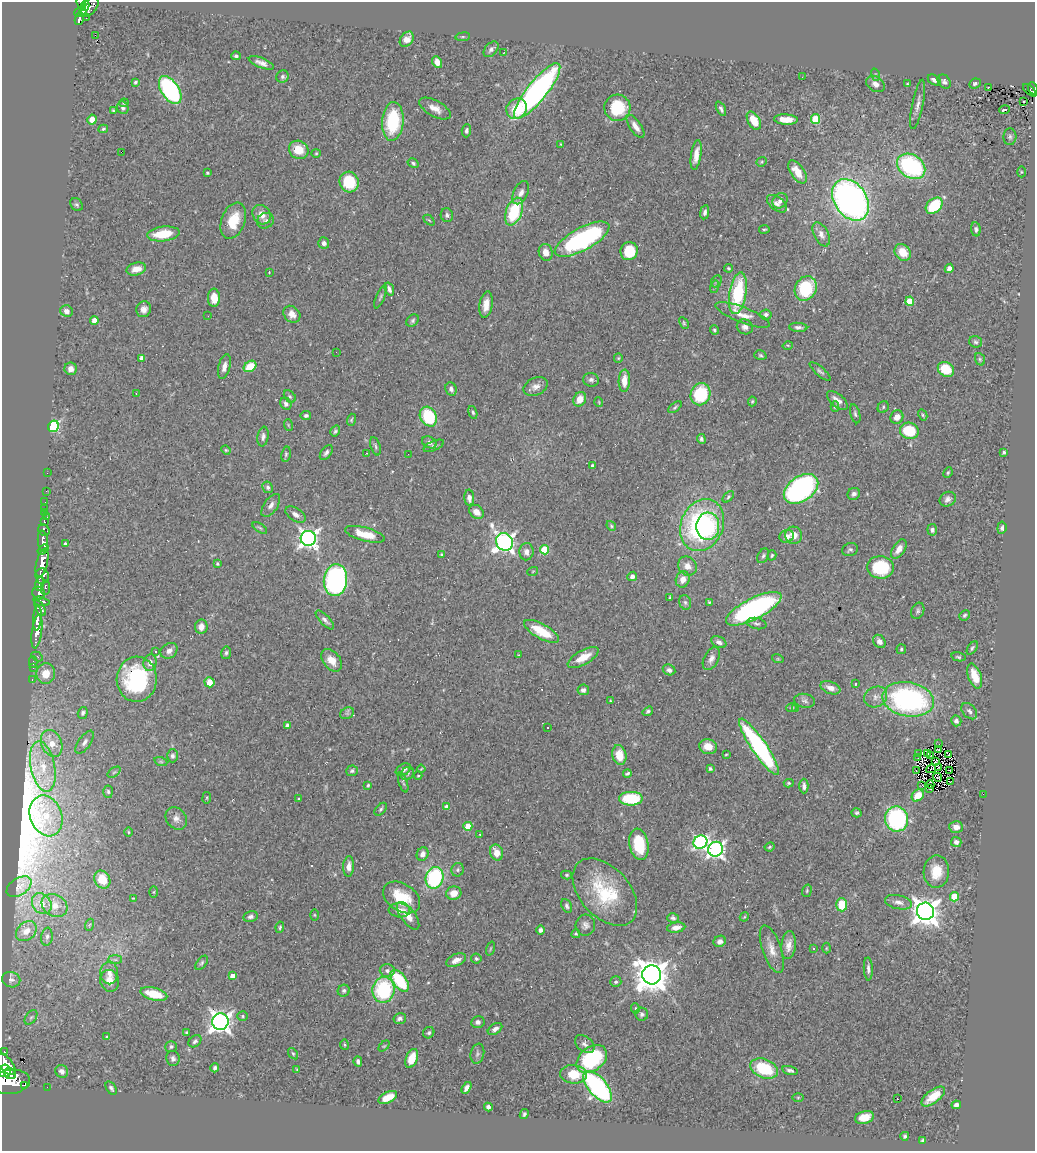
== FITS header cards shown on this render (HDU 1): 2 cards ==
NAXIS1  =                 1033
NAXIS2  =                 1149

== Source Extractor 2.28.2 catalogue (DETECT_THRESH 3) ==
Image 1033 x 1149 px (HDU 1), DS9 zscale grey, 1 PNG px = 1 image px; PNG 1037 x 1153 px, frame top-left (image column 1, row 1149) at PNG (2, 2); each listed source drawn as its Kron ellipse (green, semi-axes under 4 px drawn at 4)
Background 0.429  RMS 0.026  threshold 0.0767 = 3 sigma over >= 5 px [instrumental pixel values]
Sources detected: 428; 3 with non-positive FLUX_AUTO (blend fragments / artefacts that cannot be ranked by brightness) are neither listed nor drawn; the other 425 listed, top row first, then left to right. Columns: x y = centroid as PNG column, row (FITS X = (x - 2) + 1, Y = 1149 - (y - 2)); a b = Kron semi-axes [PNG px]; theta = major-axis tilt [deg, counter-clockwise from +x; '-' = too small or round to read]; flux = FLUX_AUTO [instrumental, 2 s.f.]
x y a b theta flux
81 3 6 4 -68 220
85 6 5 2 - 100
89 7 11 7 45 360
80 12 6 4 15 180
86 18 2 2 - 2.4
79 19 7 3 76 100
95 35 2 2 - 3800
463 37 7 3 8 2.2
407 39 8 6 51 15
491 49 9 5 50 6.2
504 53 2 2 - 1
236 56 5 4 - 3.9
437 62 6 4 -61 14
261 63 13 5 -22 9.6
876 75 6 4 -71 3.1
283 77 6 6 - 3.8
802 77 2 2 - 0.82
934 80 7 4 -30 6.6
135 82 4 3 - 2.3
944 82 7 6 - 4.8
975 83 6 5 - 3.6
875 84 10 7 -35 11
907 84 3 3 - 1.9
988 88 3 3 - 1.3
1033 88 6 4 -66 79
170 90 16 8 -57 310
1030 90 8 2 -42 31
537 91 34 10 51 500
1023 102 3 2 - 2.2
124 103 5 4 - 2.1
918 104 25 5 79 11
123 108 6 5 - 4.7
435 108 17 8 -29 16
617 108 13 13 - 76
517 109 11 9 40 44
721 109 8 4 -64 4.3
113 110 4 3 - 2.2
1004 110 5 3 - 38
786 119 12 5 -3 24
815 119 5 4 - 69
92 120 5 4 - 21
393 121 19 11 85 110
754 121 10 6 -59 34
635 126 13 5 -56 12
103 129 5 3 - 2.9
466 131 7 4 88 4.3
1010 137 8 6 87 4.3
561 144 3 2 - 1.3
299 150 10 9 - 35
121 152 2 2 - 76
316 153 4 4 - 2
696 155 15 5 81 17
762 162 5 4 - 2.3
413 163 6 4 -31 3.3
911 166 15 11 -35 220
797 172 13 6 -55 29
1021 172 5 3 - 1.9
207 173 4 3 - 2.1
349 182 10 9 - 71
521 193 12 7 64 9.9
851 200 22 16 -55 820
780 201 8 7 - 7.4
76 204 7 5 -42 3.5
777 204 11 6 -37 8.5
934 206 9 7 41 80
514 212 14 8 69 98
705 212 7 4 80 5.3
262 215 10 8 -55 15
447 215 7 6 - 4.6
429 220 6 4 -44 2.1
233 221 19 12 70 43
265 221 9 7 30 4.8
764 229 5 2 - 2.1
976 229 7 5 -84 3.9
163 234 16 7 7 55
821 234 13 7 -63 9.7
582 239 30 11 28 310
324 243 5 5 - 5.7
629 251 9 8 - 55
546 252 8 7 - 14
903 252 9 7 -49 29
728 268 4 3 - 1.9
949 268 5 4 - 7.7
136 269 10 6 13 20
269 272 3 2 - 0.97
716 281 6 5 - 3.1
714 287 6 4 73 2.7
806 288 13 10 62 110
389 289 7 3 -71 5.3
738 293 21 8 81 120
380 297 12 4 67 3.6
214 298 9 6 -89 24
910 301 4 4 - 42
486 305 13 6 81 17
144 309 8 7 - 9.3
67 311 6 5 - 7.9
292 314 9 7 -45 15
743 315 29 8 -21 23
766 315 6 5 - 5.3
208 316 3 2 - 1.7
94 320 4 4 - 15
413 320 7 5 47 3.7
684 323 6 4 -62 2.5
745 327 8 7 - 8.6
798 327 9 4 -3 5.7
714 330 4 4 - 3.2
975 342 6 5 - 3.4
788 345 5 3 - 1.6
336 352 2 2 - 1.3
760 355 6 4 -16 2.8
142 358 4 4 - 9.7
618 358 5 4 - 1.9
980 359 6 5 - 2.7
250 366 7 5 34 41
224 367 12 6 75 11
71 369 6 6 - 9.6
946 369 8 7 - 53
820 371 13 4 -41 4.4
591 380 8 7 - 5.3
624 381 11 5 87 21
536 386 13 8 24 11
451 389 7 5 -67 6.9
136 393 3 2 - 6.6
700 394 11 9 69 99
290 396 7 5 -47 3.1
580 399 7 6 - 22
752 401 5 4 - 2.6
837 401 13 6 -40 12
599 402 5 3 - 1.4
286 404 6 5 - 5.8
675 407 8 3 40 2.7
835 407 5 4 - 2.5
883 407 6 5 - 2.8
473 412 6 4 -71 3
855 414 10 5 -75 4.1
306 415 5 4 - 3.9
923 415 6 4 -62 2.5
428 417 10 8 -62 100
897 417 7 6 - 13
351 420 6 4 72 2.2
288 425 6 3 -71 1.8
53 426 6 5 - 210
335 431 6 4 57 3.3
909 431 9 8 - 72
263 437 10 5 80 6.5
701 439 5 3 - 3.7
429 442 7 5 -28 7.6
375 446 9 4 -72 3.5
434 446 11 5 23 4.5
226 450 5 4 - 2
326 452 8 5 53 4.9
1004 452 3 3 - 3.7
367 453 3 3 - 1.3
286 454 7 5 80 3.2
408 454 2 2 - 1.8
592 466 4 3 - 5.1
47 473 2 2 - 5.3
948 473 5 3 - 2.3
268 487 6 5 - 4.7
801 489 19 12 35 360
46 491 2 2 - 3.8
854 494 6 5 - 5.5
728 497 7 3 46 2.4
469 498 8 5 -87 8.1
948 499 8 7 - 7.1
45 502 2 2 - 5.4
271 505 13 6 55 8.2
45 508 2 2 - 4
477 512 8 6 -39 14
44 513 3 2 - 21
296 514 11 6 -33 8.4
47 517 3 2 - 26
44 522 3 3 - 78
702 525 27 21 67 320
611 526 5 4 - 2.4
708 526 14 11 86 130
260 528 8 4 -35 2.9
1002 528 6 4 83 4.3
44 530 6 5 - 140
932 530 6 5 - 5.2
365 534 20 7 -15 39
793 535 9 8 - 15
787 536 7 6 - 10
308 538 7 7 - 800
43 541 10 5 -85 570
504 542 9 8 - 820
65 544 3 3 - 3.2
899 549 11 6 56 12
43 550 6 3 36 320
544 550 4 4 - 65
850 550 8 6 22 4.1
526 552 8 7 - 9.5
441 554 4 3 - 1.6
772 555 5 4 - 2.5
763 556 8 5 61 3.8
42 563 14 5 76 1300
217 564 3 3 - 1.9
687 566 10 9 - 13
881 567 13 11 -5 98
533 571 5 3 - 1.4
42 576 7 7 - 490
632 576 5 4 - 6
683 579 8 7 - 13
335 580 16 11 84 480
40 584 7 4 76 280
45 587 7 4 83 150
39 593 7 6 - 320
670 598 4 3 - 2
41 601 8 4 -14 330
685 602 7 5 -73 4.4
709 602 3 3 - 1.7
40 608 8 4 -61 210
754 609 30 10 27 390
918 611 8 6 65 4.5
965 615 5 4 - 2.8
37 618 12 4 85 690
325 620 12 5 -46 6.4
757 623 10 5 -10 4.5
201 627 7 6 - 13
541 631 19 7 -30 56
37 632 17 5 82 930
879 641 7 5 -53 9
719 642 8 5 -27 6.8
972 648 7 4 56 3.1
901 649 5 4 - 2.7
155 651 3 2 - 3.5
169 651 9 7 36 9.8
226 653 6 5 - 3.5
519 654 3 2 - 1.2
37 657 6 3 -27 52
583 657 17 7 29 28
958 657 7 4 -13 2.4
711 659 12 7 61 9
778 659 6 3 -18 1.8
332 660 13 8 -51 21
33 662 6 2 -90 11
150 663 8 6 81 9.8
33 668 2 2 - 9.1
669 670 6 5 - 6.2
46 674 10 9 - 28
975 676 13 6 -70 31
137 679 22 20 87 200
32 680 3 2 - 17
209 682 5 5 - 20
855 684 4 2 - 1.3
830 688 10 6 -20 12
583 690 6 5 - 6.4
876 697 12 10 29 12
908 699 26 17 -10 360
611 701 4 3 - 1.6
805 701 10 7 -10 5.9
792 707 5 4 - 2.7
795 709 3 2 - 2.6
648 711 5 4 - 3.6
969 711 9 6 -48 5.7
83 713 6 5 - 3.8
347 713 7 5 28 3.9
956 721 5 5 - 4.9
288 725 4 4 - 8.5
547 728 3 2 - 2.2
85 742 13 6 55 7.5
52 743 14 10 -67 34
939 744 2 2 - 2.1
708 747 9 7 -13 22
759 747 33 7 -56 290
939 749 4 2 - 1.6
928 753 4 2 - 2.9
726 754 4 2 - 1.5
918 754 2 2 - 1.2
949 754 4 2 - 1.1
619 755 10 7 -77 32
931 755 3 2 - 0.88
172 756 6 5 - 4.7
918 758 3 2 - 4.1
161 762 6 4 -19 2.6
935 762 4 2 - 1.5
43 767 25 12 -79 47
710 768 3 3 - 3.9
939 768 4 3 - 0.61
421 769 4 2 - 1.4
931 769 5 2 - 0.35
403 770 8 5 31 6.1
949 770 3 2 - 1.1
352 771 6 5 - 4
916 771 3 2 - 2.7
114 772 7 4 36 2.7
627 773 4 3 - 3.3
407 774 7 6 - 3.7
418 776 4 3 - 1.5
937 777 4 3 - 3.5
950 781 3 2 - 6.8
403 783 10 3 -72 2.7
789 783 5 4 - 2.6
930 784 4 2 - 3.2
368 785 4 3 - 2.6
922 785 2 2 - 1.5
804 786 7 4 -90 6.1
930 789 3 2 - 1.2
108 792 6 4 -85 3.2
983 794 2 2 - 29
918 795 7 5 47 29
207 798 6 3 82 1.6
299 799 3 3 - 1.6
631 799 12 7 0 86
447 807 4 4 - 15
381 809 7 4 47 3.6
857 813 5 4 - 3.7
46 816 21 16 -69 49
176 818 12 9 -51 11
897 819 12 11 - 200
468 826 4 4 - 49
956 827 7 6 - 11
128 832 4 3 - 1.6
480 834 3 2 - 1.6
700 842 7 6 - 350
956 842 5 5 - 6.2
639 844 16 9 -80 73
770 847 5 3 - 2.4
716 849 7 7 - 610
496 853 8 6 -66 19
422 854 7 5 67 8.6
349 866 10 5 87 10
458 870 7 6 - 3.8
936 872 16 13 88 34
567 875 5 4 - 2.5
435 878 11 9 77 170
102 879 9 7 -58 33
19 887 14 8 33 9.1
807 891 6 4 72 2.5
154 892 5 4 - 1.8
605 892 40 24 -48 110
454 893 7 6 - 20
402 897 20 13 -33 58
954 897 5 4 - 51
133 898 4 2 - 1.4
898 902 14 7 -12 10
42 904 11 9 -55 16
54 905 13 10 -30 19
842 905 7 5 -89 41
567 906 7 5 -64 4.4
399 910 11 7 -4 12
925 911 9 8 - 2100
314 915 5 3 - 1.7
408 916 16 7 -54 19
250 917 7 5 13 5.5
744 917 5 3 - 1.7
673 918 6 5 - 4
89 925 6 4 70 2.4
585 925 10 9 - 7.8
280 927 5 4 - 2.9
676 927 9 5 9 12
540 930 5 4 - 5.7
26 931 11 8 42 14
576 934 4 4 - 2.6
47 937 9 5 82 4.9
720 941 6 5 - 7.3
789 945 14 7 83 14
826 948 5 3 - 1.5
490 949 7 3 71 1.8
772 949 25 9 -71 20
813 949 3 3 - 1.7
476 959 5 5 - 3.3
115 960 7 4 0 3.9
456 960 10 6 23 12
202 963 8 5 53 3.3
868 969 11 4 -88 5.9
387 970 7 6 - 7.3
109 973 11 9 -89 13
652 975 9 9 - 3400
232 976 4 4 - 13
11 980 9 7 -18 5.3
110 981 11 9 -74 20
400 981 12 6 -53 110
616 982 5 5 - 3.2
383 990 13 11 80 150
344 991 6 5 - 4.1
154 994 14 6 -15 47
635 1008 5 3 - 2
642 1014 6 6 - 4.6
243 1016 5 4 - 2.4
31 1017 8 5 53 4.3
400 1019 6 5 - 6
220 1022 8 8 - 1100
478 1022 6 6 - 6
495 1029 8 5 33 7.1
187 1033 4 3 - 3.2
429 1033 6 5 - 3.3
107 1037 4 3 - 1.9
195 1041 7 5 40 4.4
585 1044 11 7 -38 6.3
344 1045 5 3 - 1.8
384 1046 6 4 43 2.3
171 1047 6 5 - 3.6
4 1052 3 3 - 37
293 1054 6 4 -53 2.2
477 1054 10 6 78 4.6
173 1058 8 6 -82 5.4
412 1058 10 6 69 26
592 1059 17 11 38 130
358 1062 5 3 - 5
6 1064 13 7 -49 1300
215 1068 4 3 - 4.6
764 1068 14 9 -22 83
297 1070 4 4 - 1.8
790 1070 8 4 -14 4.7
5 1071 6 5 - 970
62 1071 6 6 - 7.8
10 1073 6 5 - 590
573 1074 13 9 -5 36
10 1082 20 12 8 2500
24 1085 3 2 - 96
47 1087 2 2 - 3.4
598 1087 19 9 -49 350
111 1088 7 4 -55 4.1
466 1088 6 4 56 7.4
933 1096 14 6 37 30
388 1097 10 5 26 27
798 1097 5 3 - 1.6
897 1099 3 2 - 0.45
956 1105 5 4 - 6.8
488 1107 4 4 - 5.7
524 1114 5 4 - 2.9
864 1117 10 6 14 21
905 1136 4 4 - 2.9
923 1140 3 3 - 3.4
At the frame edge (FLAGS 8, measured only in part): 3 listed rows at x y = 81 3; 1033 88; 10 1082
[3 non-positive-flux detections neither listed nor drawn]